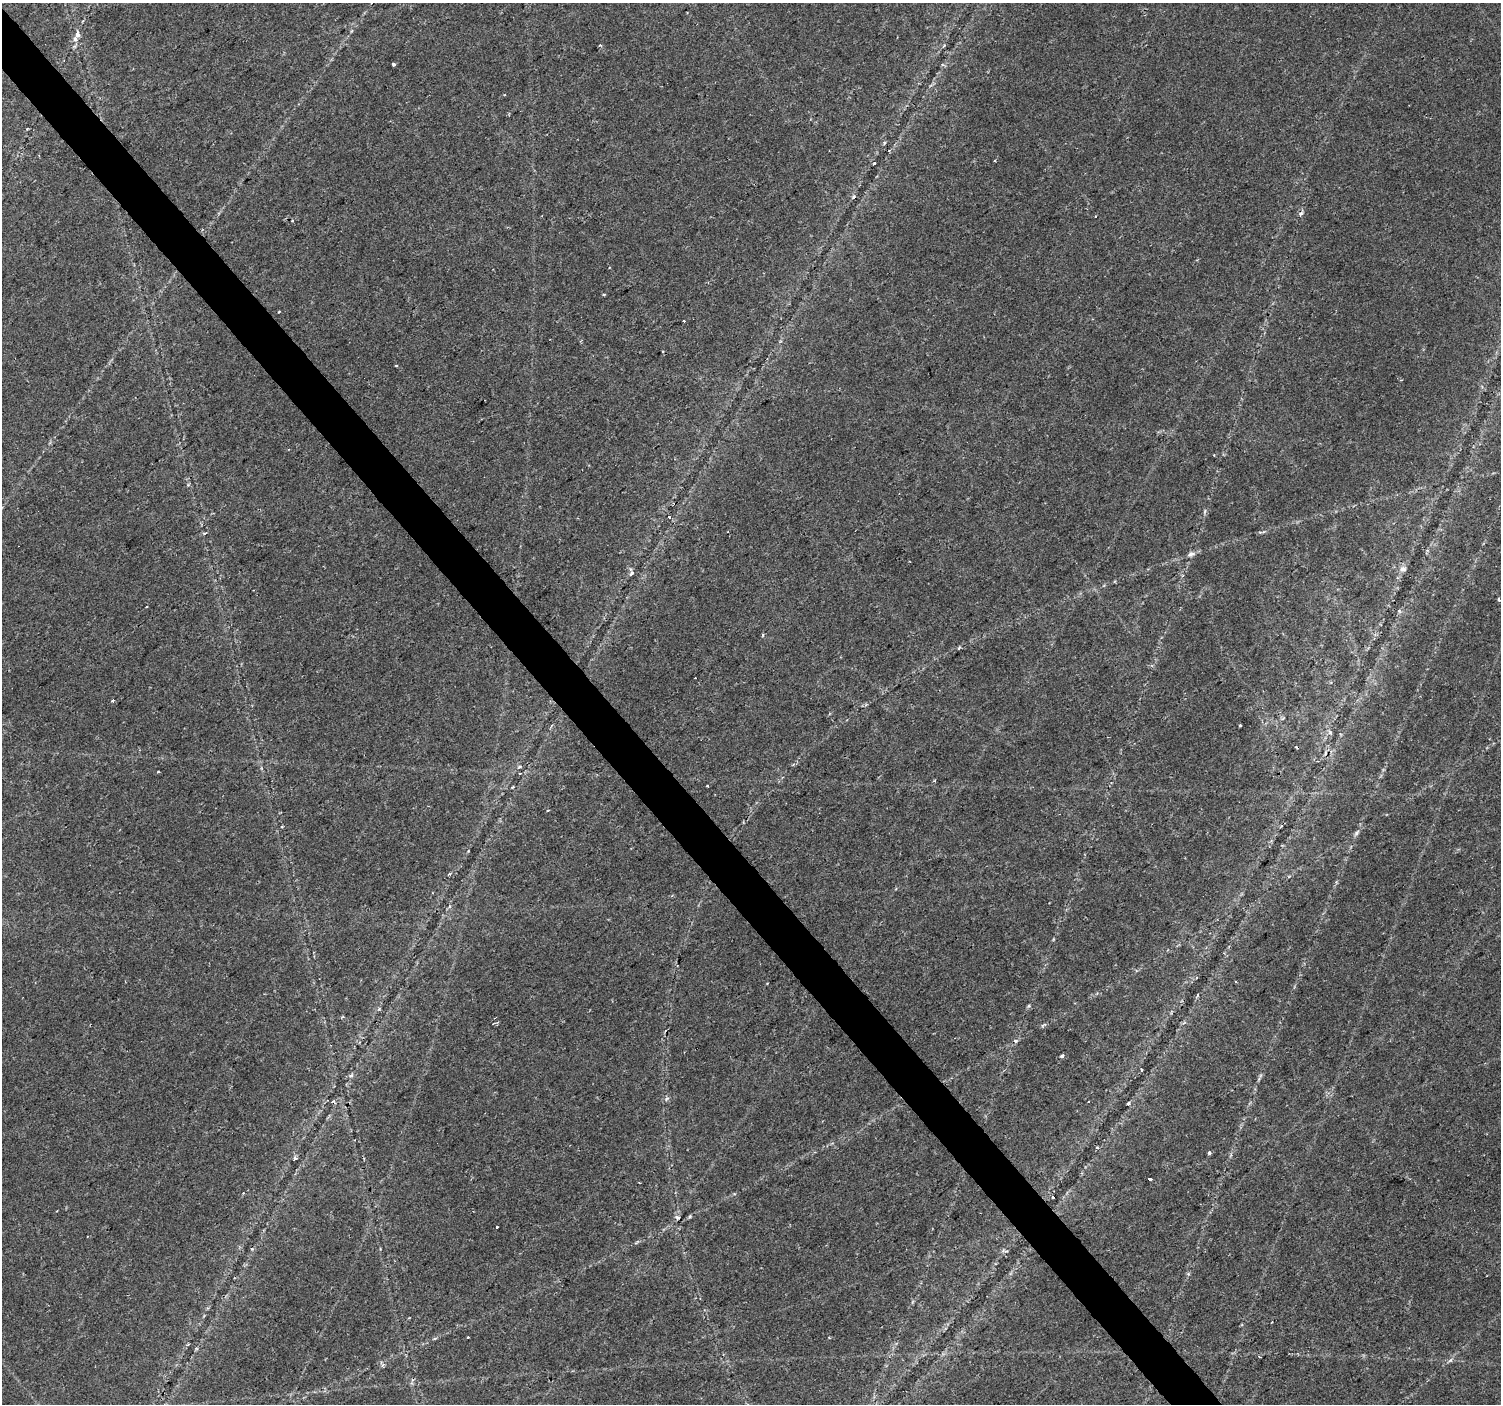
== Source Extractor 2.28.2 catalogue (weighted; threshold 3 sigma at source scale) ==
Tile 11 of 4 x 4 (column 3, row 3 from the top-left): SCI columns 3005-4503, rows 1606-3007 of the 6001 x 5954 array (HDU 1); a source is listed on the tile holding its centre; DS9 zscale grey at full resolution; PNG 1503 x 1406 px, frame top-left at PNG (2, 3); no overlay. Shown black and unused: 3% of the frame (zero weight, under 2 of 3 exposures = <1% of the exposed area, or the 3 px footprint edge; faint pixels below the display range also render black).
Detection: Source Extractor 2.28.2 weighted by HDU 2 'WHT'; one run over the whole footprint, this tile lists its part. Background 0.0351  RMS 0.0034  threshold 0.0151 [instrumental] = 3 sigma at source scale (4.5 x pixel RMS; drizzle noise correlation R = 1.50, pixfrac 1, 0.0396/0.0396 arcsec/px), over >= 5 px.
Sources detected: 58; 11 cosmic-ray / hot-pixel residue — not listed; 1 inside a brighter listed object's ellipse — not listed separately; the other 46 listed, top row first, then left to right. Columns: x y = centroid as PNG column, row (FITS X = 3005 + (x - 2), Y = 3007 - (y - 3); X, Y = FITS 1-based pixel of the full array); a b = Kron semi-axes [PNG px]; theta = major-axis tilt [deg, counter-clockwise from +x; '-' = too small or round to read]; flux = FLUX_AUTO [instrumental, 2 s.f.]
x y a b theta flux
77 34 8 6 -71 1.5
600 45 3 3 - 0.45
394 64 4 3 - 1.7
884 143 5 3 - 0.39
874 163 3 3 - 0.31
203 229 4 3 - 0.28
604 294 3 3 - 0.97
396 366 4 2 - 0.31
1214 455 2 2 - 0.28
669 517 3 3 - 2
205 533 5 3 - 0.64
1191 554 9 6 22 1.1
1403 569 9 7 0 1.3
631 573 7 5 38 0.84
1499 599 3 3 - 0.64
763 635 4 3 - 0.5
112 701 3 3 - 1.4
1240 725 3 3 - 0.93
1330 732 6 4 -88 0.68
519 767 7 4 28 0.68
158 772 3 3 - 0.69
708 785 3 3 - 0.51
548 810 3 2 - 0.32
1356 833 10 4 46 0.84
449 906 4 4 - 0.99
1197 995 5 3 - 0.33
379 1009 6 4 44 0.48
1016 1041 5 5 - 0.56
1062 1056 3 3 - 2.1
1142 1070 3 3 - 0.76
351 1076 7 4 20 0.59
1088 1102 2 2 - 0.23
1128 1103 4 3 - 0.6
1097 1147 4 4 - 0.37
1209 1153 3 3 - 1.3
295 1158 5 4 - 0.67
1150 1179 4 3 - 1.4
1053 1197 3 3 - 0.69
690 1216 6 4 71 0.41
678 1217 7 5 -43 0.75
497 1227 3 3 - 1
252 1249 4 4 - 0.39
1005 1251 12 2 -17 0.41
829 1338 3 3 - 0.46
1259 1357 3 2 - 0.62
383 1365 6 4 88 0.64
Unlisted compact peaks at least as high as the median listed source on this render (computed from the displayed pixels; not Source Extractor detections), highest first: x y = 1029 1006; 666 1099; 1450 1360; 1205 511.